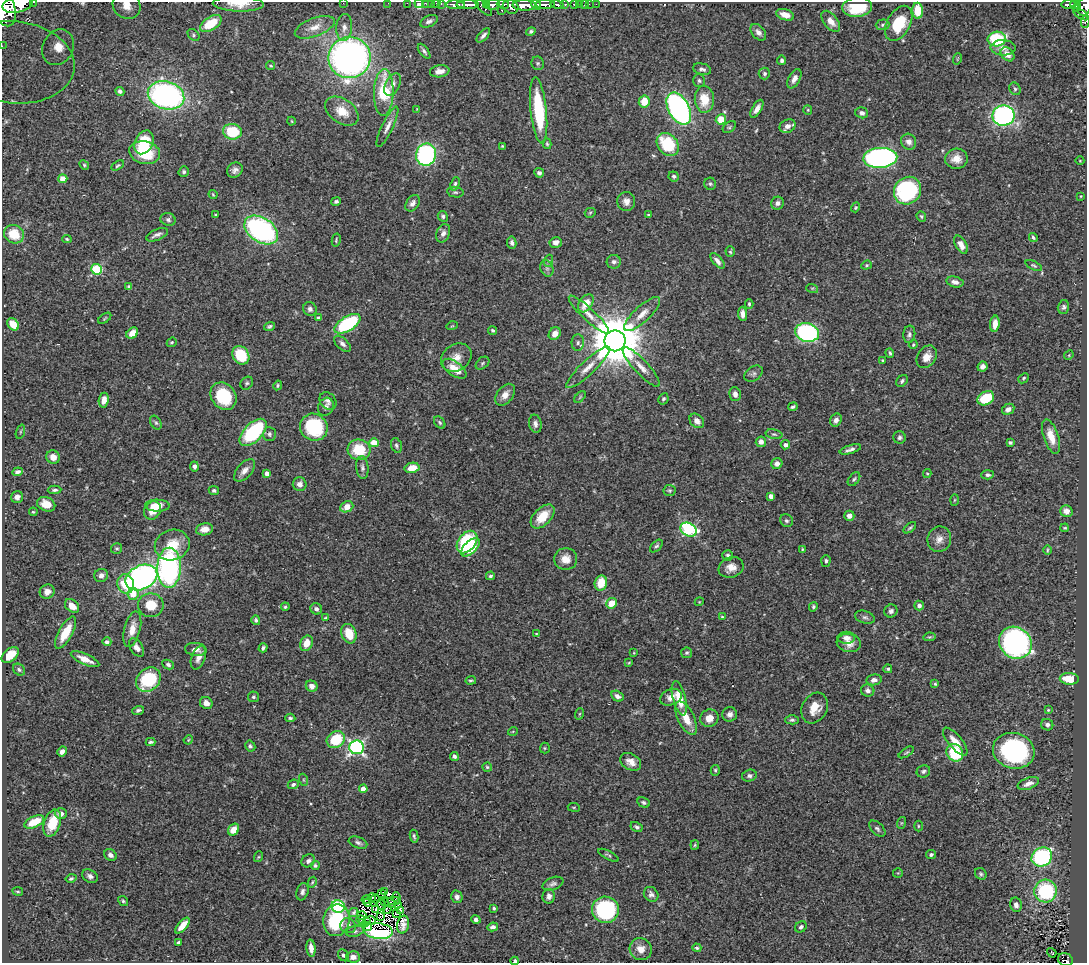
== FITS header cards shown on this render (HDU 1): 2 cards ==
NAXIS1  =                 1085
NAXIS2  =                  961

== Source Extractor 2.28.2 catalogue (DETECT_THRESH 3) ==
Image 1085 x 961 px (HDU 1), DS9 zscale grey, 1 PNG px = 1 image px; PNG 1089 x 965 px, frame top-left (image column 1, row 961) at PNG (2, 2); each listed source drawn as its Kron ellipse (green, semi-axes under 4 px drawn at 4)
Background 0.542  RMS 0.021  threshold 0.0637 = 3 sigma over >= 5 px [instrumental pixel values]
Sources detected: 433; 10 with non-positive FLUX_AUTO (blend fragments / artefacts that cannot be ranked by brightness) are neither listed nor drawn; the other 423 listed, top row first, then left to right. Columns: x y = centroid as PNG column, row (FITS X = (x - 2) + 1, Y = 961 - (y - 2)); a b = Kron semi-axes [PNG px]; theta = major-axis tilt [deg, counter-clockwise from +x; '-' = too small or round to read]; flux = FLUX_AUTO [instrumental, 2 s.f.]
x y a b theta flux
34 2 3 2 - 24
343 3 2 2 - 18
388 3 2 2 - 4.2
407 3 2 2 - 8.2
419 3 4 4 - 72
425 3 3 2 - 7.3
431 3 3 2 - 9.5
238 4 25 7 -2 19
436 4 5 3 - 22
441 4 3 3 - 23
503 4 6 3 -8 230
565 4 4 3 - 79
574 4 3 3 - 52
579 4 2 2 - 7
584 4 2 2 - 6.4
589 4 2 2 - 3.4
596 4 2 2 - 7
1069 4 8 3 0 170
18 5 15 8 12 2200
455 5 9 4 -2 650
468 5 11 4 1 710
486 5 4 3 - 65
493 5 7 5 12 400
524 5 12 5 -2 1500
536 5 5 3 - 280
545 5 10 4 2 730
557 5 6 4 -14 150
1075 5 5 3 - 130
127 6 14 13 - 28
511 6 8 7 - 580
1084 6 10 6 75 450
484 7 11 4 -44 180
857 7 15 10 5 51
4 8 18 10 -74 2500
1077 8 4 3 - 70
502 10 3 3 - 40
918 11 8 5 -86 30
1081 14 8 4 -33 190
785 15 9 5 -18 13
429 21 9 5 24 5
831 21 12 6 -51 13
1085 22 6 3 88 42
211 23 12 6 31 42
899 23 19 11 61 57
883 25 7 5 4 3.2
315 27 21 9 21 17
344 27 13 8 86 9.9
531 32 5 4 - 2.8
758 32 9 6 -49 6.5
193 35 7 5 -45 2.5
483 35 9 4 49 4.9
997 39 9 7 4 95
2 46 3 2 - 13
58 47 18 15 61 46
1003 48 12 7 0 8.4
424 51 9 4 -54 3.6
1008 54 8 6 -47 10
350 58 21 20 - 660
957 59 6 3 71 1.2
782 60 4 4 - 3.6
13 62 61 41 -6 180
538 63 7 6 - 2.8
271 66 4 4 - 2.1
702 69 9 5 -14 4.7
440 71 10 6 8 10
764 74 6 5 - 2.9
794 79 10 5 62 8.7
699 81 6 6 - 3.2
393 84 12 7 62 8.2
1015 89 6 5 - 3.1
120 91 5 4 - 2.9
384 92 23 9 88 77
166 95 18 13 -17 380
704 99 13 9 -88 32
644 101 6 5 - 25
417 109 4 4 - 1.2
679 109 17 10 -62 390
757 109 10 4 60 7.9
539 110 33 8 -84 100
808 110 5 4 - 1.4
342 111 18 12 -35 24
862 113 6 5 - 5.2
1004 116 11 10 - 320
721 119 5 5 - 31
292 121 4 3 - 1.2
788 126 8 6 28 9.4
387 127 22 5 64 10
729 127 7 5 36 2.4
232 132 9 8 - 51
144 142 12 9 63 68
909 142 8 7 - 7
547 144 5 4 - 2
668 144 13 9 -48 75
502 146 4 3 - 1.4
145 153 15 11 -12 57
426 155 11 10 - 230
880 158 17 10 3 380
956 159 11 10 - 15
1080 161 4 3 - 1.1
84 165 5 4 - 1.9
118 165 7 4 30 2.4
235 170 8 7 - 6.2
184 172 5 5 - 2.8
539 173 5 4 - 3.6
674 176 5 5 - 3
63 179 4 4 - 21
455 184 7 4 71 3
710 184 6 6 - 2.7
907 191 14 13 - 180
455 192 8 5 -9 2.8
213 195 4 3 - 1.8
1081 196 3 2 - 1.1
336 201 5 4 - 3.5
626 201 9 9 - 9.7
413 203 9 6 55 6.4
777 203 6 6 - 5
855 207 5 4 - 1.5
590 213 5 5 - 1.8
215 215 3 3 - 1.4
648 215 4 3 - 2
443 216 6 5 - 2.9
921 216 5 4 - 2.3
168 220 7 6 - 4.3
261 230 18 12 -34 290
443 233 9 6 67 6.6
14 234 10 9 - 37
157 235 11 5 22 5.6
1033 237 4 3 - 2.3
67 239 5 4 - 1.8
336 240 7 3 78 2
556 242 6 5 - 8.6
512 243 6 4 -80 4.5
961 245 10 5 -61 10
730 252 5 4 - 2.2
548 261 6 4 71 2.2
717 261 9 4 -49 6.6
614 262 7 7 - 5
866 265 5 4 - 1.9
1034 266 9 4 -25 2.3
547 268 8 6 -69 4.5
96 269 5 5 - 110
955 282 8 5 -13 7.1
129 286 4 3 - 2.3
812 288 6 4 -17 1.8
586 303 10 6 55 21
749 304 4 3 - 2.1
1063 307 7 5 76 2.9
310 309 7 6 - 4.6
589 314 27 6 -43 15
642 314 23 8 43 17
743 314 7 4 -85 7.1
105 318 7 3 36 1.7
318 318 4 3 - 2.8
13 324 7 5 -51 24
348 324 14 7 32 140
995 324 8 4 85 12
269 326 5 4 - 2.8
452 326 6 3 17 1.2
492 330 4 4 - 2.4
132 333 6 5 - 14
807 333 12 9 -14 250
555 334 7 5 53 11
909 334 9 6 83 4.2
615 341 10 10 - 10000
172 342 5 4 - 2.1
578 343 8 6 89 4.3
342 344 10 5 -42 6
913 345 4 3 - 1.4
890 353 5 3 - 2.5
241 355 10 8 -57 62
1069 355 5 4 - 1.5
927 357 12 9 54 14
456 358 16 13 34 17
883 361 4 3 - 2.1
482 363 8 5 42 2.8
982 366 5 4 - 5.7
588 367 29 7 43 18
641 367 26 7 -47 15
455 369 14 7 -36 21
754 374 10 7 36 4.2
1023 378 6 4 42 2
902 381 7 5 50 3.1
247 383 7 5 48 2.8
278 385 5 4 - 2.2
735 394 7 5 -76 7.3
505 395 12 8 52 11
223 396 14 12 -51 66
580 397 7 4 46 2.1
986 398 9 6 29 52
663 399 6 5 - 2.6
104 400 7 5 82 9.5
328 401 9 7 -47 5.1
326 407 9 7 63 5.5
793 407 5 4 - 2.8
1008 409 6 5 - 6.2
836 420 7 5 63 6.3
697 421 8 6 -44 8.7
440 422 7 4 -52 2.6
156 423 7 5 -58 2.7
535 424 9 6 -79 6.3
314 427 14 13 - 95
20 432 7 3 71 1.7
253 432 17 9 45 140
269 434 7 6 - 3.3
774 434 8 4 -13 3
1051 436 18 7 -71 19
900 437 6 6 - 3.4
761 442 5 5 - 6.9
374 443 5 4 - 30
1010 443 4 4 - 2.4
785 445 4 4 - 4.6
396 446 8 5 -72 3.3
850 449 11 4 17 5.5
359 450 11 10 - 49
53 457 7 6 - 10
777 464 5 5 - 7.6
194 466 5 4 - 5.5
362 468 11 6 -85 4.7
412 468 7 5 11 21
244 470 13 7 48 9.3
18 472 5 4 - 4.3
267 473 4 4 - 8.6
927 473 4 4 - 1.5
988 475 6 4 4 3.3
854 479 8 5 52 2.9
300 484 7 7 - 7.4
55 490 7 3 2 2.9
214 491 5 4 - 2.6
670 491 6 6 - 2.3
771 496 4 4 - 9.3
17 497 6 6 - 6.1
954 500 6 4 88 1.3
46 504 9 7 -22 19
157 506 12 6 -1 20
347 507 7 5 24 18
153 510 9 8 - 24
1066 511 6 5 - 9.5
33 512 4 3 - 1.5
543 516 14 8 45 32
849 516 5 5 - 8.2
787 521 7 6 - 3.3
910 528 7 3 38 2.2
1065 528 4 3 - 1.7
205 529 8 6 10 13
689 530 8 6 -30 170
939 539 13 11 73 12
467 542 12 8 52 97
172 545 17 15 20 35
656 546 8 4 44 3
470 547 11 6 44 41
117 548 5 5 - 2.5
802 549 3 2 - 1.5
1047 550 5 3 - 1.5
728 555 5 5 - 3.1
566 559 11 11 - 16
826 561 6 4 88 2.6
731 567 13 10 20 13
169 568 20 12 89 330
101 575 7 6 - 6.3
490 576 4 4 - 2.7
141 577 16 12 25 430
601 583 8 6 74 27
126 584 9 8 - 47
47 592 8 7 - 9.8
133 594 6 5 - 27
699 602 4 3 - 1.2
612 603 6 5 - 22
151 605 13 12 - 32
919 605 5 5 - 4.4
72 606 8 6 -42 14
285 607 4 4 - 2
813 607 5 4 - 2.4
316 609 6 5 - 4.3
891 611 7 6 - 4.5
722 617 4 4 - 1.7
865 617 10 6 -16 4.3
325 618 3 3 - 2.3
256 620 5 4 - 3.2
132 629 18 8 76 17
66 633 18 7 61 30
349 634 10 7 -70 31
536 634 3 3 - 1.3
929 637 6 4 11 2
846 638 8 6 0 7.8
107 642 4 4 - 4.2
307 643 8 6 67 18
849 643 12 9 -9 14
1015 643 17 15 -40 360
137 648 10 6 -56 7.1
263 648 4 3 - 3.2
196 649 11 6 -5 9.4
634 653 4 2 - 0.98
687 653 5 5 - 2.5
10 655 10 6 40 22
198 658 12 7 70 9.3
85 659 15 5 -24 14
629 663 4 3 - 1.4
168 664 6 4 -26 3.1
888 669 4 4 - 2.3
19 670 6 5 - 2.9
1069 679 9 5 -4 38
148 680 13 11 43 81
874 680 7 5 9 6.1
471 681 5 3 - 2.1
935 684 3 3 - 1.7
312 686 6 5 - 8.6
868 690 7 6 - 5.5
617 696 6 5 - 5.2
253 697 5 5 - 2.7
671 697 11 8 21 11
679 698 17 6 -76 29
206 703 6 5 - 8.5
815 708 16 12 62 20
138 710 6 4 20 3.3
1048 710 3 3 - 1.3
579 714 6 3 70 1.6
730 714 7 7 - 6.6
290 718 5 3 - 2.8
686 718 18 8 -64 23
709 718 9 8 - 15
792 720 6 4 1 3.1
1047 725 6 5 - 4.8
513 731 5 3 - 1.2
336 739 9 8 - 55
188 740 5 3 - 1.4
150 742 5 3 - 2.5
955 742 17 6 -50 18
250 746 6 5 - 3
356 747 7 7 - 350
545 748 5 5 - 1.8
62 751 5 4 - 6
1014 751 21 17 -15 230
906 752 9 3 32 2.2
955 753 9 8 - 67
454 756 4 4 - 3.5
631 762 11 8 -30 11
487 767 5 4 - 2.1
715 770 5 4 - 2.1
923 771 7 6 - 3.7
749 776 7 6 - 4.2
304 780 6 4 -71 2.1
1028 783 11 5 21 8.3
293 784 6 4 23 3
363 789 4 4 - 16
644 802 6 4 -26 3.4
574 807 6 3 -7 1.4
61 814 6 5 - 7.9
34 822 10 5 25 34
52 823 14 8 72 32
901 823 6 4 71 1.8
918 826 5 3 - 1.4
637 827 6 4 -28 3.2
877 829 10 5 -44 4
234 830 6 5 - 14
414 836 6 3 -79 2.5
358 843 9 5 -20 4.3
695 845 4 4 - 1.6
110 855 7 5 -36 6.3
608 855 11 3 -27 2.3
931 855 5 4 - 2.9
258 857 5 3 - 1.4
1042 857 10 9 - 210
308 861 7 6 - 5.1
315 865 4 4 - 2.6
898 873 5 5 - 1.6
981 874 6 5 - 2.6
90 876 8 6 -34 5.3
71 878 5 4 - 2.6
312 882 5 4 - 1.8
553 884 11 6 22 4.8
18 891 5 3 - 1.5
385 891 3 2 - 0.77
1045 891 11 11 - 130
302 892 9 6 73 4.5
382 894 4 2 - 0.94
651 894 8 6 -49 4.9
549 896 7 6 - 5.9
372 897 4 2 - 0.14
457 897 6 5 - 5.5
397 898 6 2 -76 1.5
375 899 4 2 - 0.59
366 900 4 2 - 1.8
123 901 5 4 - 2.2
394 901 6 3 -2 4.2
384 902 2 2 - 1.2
368 903 4 2 - 2.5
389 903 7 3 -33 1.5
381 905 6 3 -75 2.1
398 905 3 2 - 0.58
1016 905 7 5 -77 6.3
338 906 6 6 - 110
494 908 4 3 - 2.1
376 909 3 2 - 1.8
387 909 4 2 - 1.6
400 910 3 2 - 1.8
605 910 13 13 - 170
354 912 5 4 - 2.9
396 914 3 2 - 1.1
362 915 5 3 - 1.9
380 917 3 2 - 0.61
361 919 4 2 - 3
336 920 16 13 78 94
476 920 5 4 - 4.1
367 921 4 2 - 3
370 921 5 3 - 3
363 923 3 2 - 2.1
403 925 9 6 78 6.5
182 926 9 4 49 17
348 926 8 7 - 7
368 927 4 3 - 2.3
493 927 5 4 - 5.3
801 927 6 5 - 3.5
355 931 9 5 14 4.3
378 931 14 8 -6 130
178 943 4 3 - 3.2
311 948 8 4 -84 11
697 948 4 4 - 2.4
641 949 11 10 - 14
1052 953 5 3 - 2.8
343 955 6 5 - 3.4
353 957 7 5 -4 8.9
1066 960 7 6 - 99
515 961 4 4 - 2.6
At the frame edge (FLAGS 8, measured only in part): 19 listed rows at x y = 34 2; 343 3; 388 3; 407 3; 419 3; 425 3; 431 3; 238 4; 436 4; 441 4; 18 5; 127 6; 1084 6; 4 8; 1085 22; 2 46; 13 62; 1066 960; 515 961
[10 non-positive-flux detections neither listed nor drawn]